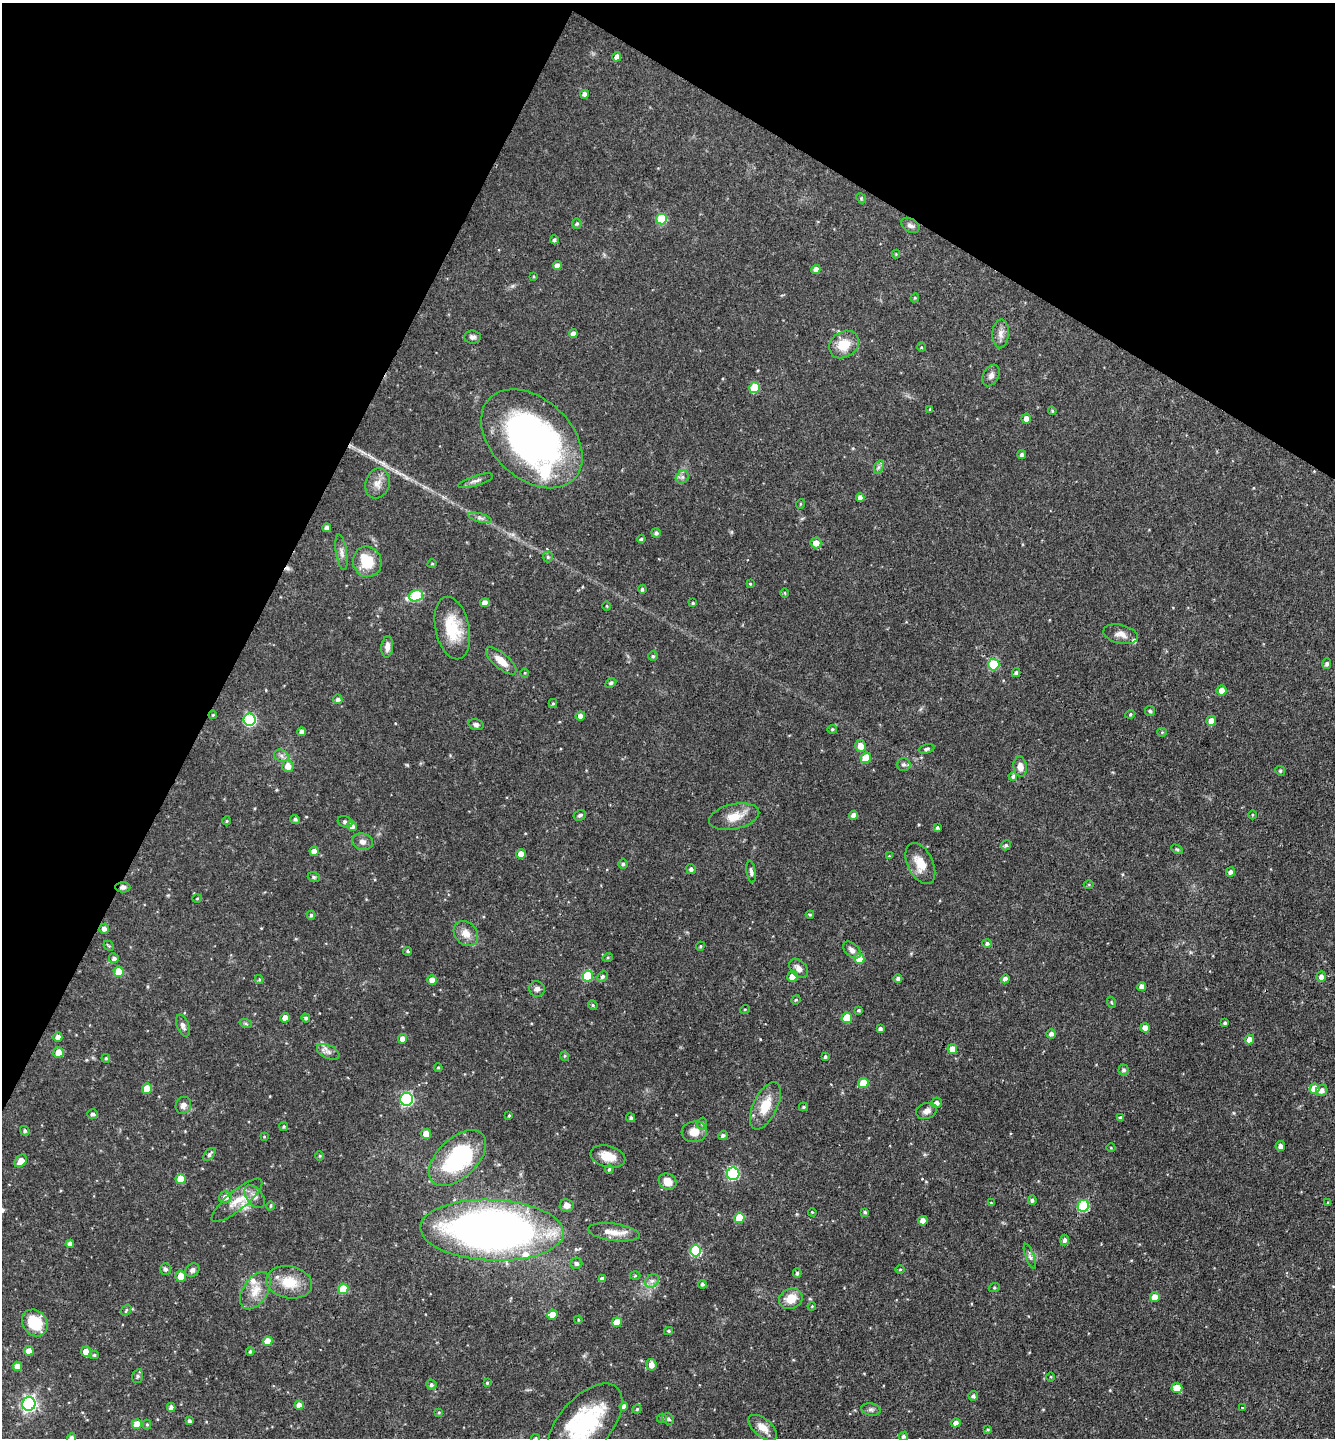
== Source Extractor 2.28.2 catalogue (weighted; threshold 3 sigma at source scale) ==
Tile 2 of 4 x 4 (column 2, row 1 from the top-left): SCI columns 1477-2809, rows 4311-5746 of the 5757 x 5746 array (HDU 1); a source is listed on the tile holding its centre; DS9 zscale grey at full resolution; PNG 1337 x 1440 px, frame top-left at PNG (2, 3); each listed source drawn as its Kron ellipse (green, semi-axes under 4 px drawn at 4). Shown black and unused: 26% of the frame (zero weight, under 3 of 4 exposures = <1% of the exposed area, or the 3 px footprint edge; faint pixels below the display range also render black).
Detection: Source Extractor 2.28.2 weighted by HDU 2 'WHT'; one run over the whole footprint, this tile lists its part. Background 0.0911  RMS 0.0041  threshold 0.0186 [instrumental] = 3 sigma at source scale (4.5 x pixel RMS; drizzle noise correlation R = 1.50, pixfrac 1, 0.05/0.05 arcsec/px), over >= 5 px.
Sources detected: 269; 2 inside a brighter object's white glare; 1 cosmic-ray / hot-pixel residue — neither listed nor drawn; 8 inside a brighter listed object's ellipse — not listed separately; the other 258 listed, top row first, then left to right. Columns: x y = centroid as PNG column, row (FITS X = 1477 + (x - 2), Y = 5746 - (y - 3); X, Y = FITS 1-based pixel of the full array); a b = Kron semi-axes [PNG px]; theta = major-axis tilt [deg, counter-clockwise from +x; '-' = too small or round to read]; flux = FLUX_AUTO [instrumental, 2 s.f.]
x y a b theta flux
617 57 4 4 - 2.5
585 94 4 4 - 1.5
861 198 6 4 -48 0.51
662 219 5 5 - 18
577 224 5 4 - 0.68
910 225 10 6 -31 1.5
554 240 4 4 - 0.83
896 254 4 4 - 0.36
557 265 4 4 - 2.2
816 269 4 4 - 2.7
533 276 4 3 - 0.35
915 298 4 4 - 0.42
573 334 4 4 - 2.4
1001 334 14 8 86 2.6
472 337 8 6 -5 1.4
844 344 16 12 35 8.4
921 347 5 3 - 0.39
991 375 11 7 61 1.9
755 388 5 5 - 15
930 409 4 4 - 0.45
1052 411 4 3 - 0.43
1026 419 5 5 - 2.7
532 439 58 39 -43 140
1022 454 4 4 - 1
879 467 7 4 70 0.96
682 477 7 6 - 1.2
475 481 18 5 17 1.7
377 483 15 12 72 3.6
860 497 4 4 - 1.9
800 504 5 3 - 0.35
480 518 12 4 -16 1.3
327 528 4 4 - 2.1
656 533 5 4 - 0.99
641 539 4 4 - 0.62
816 543 5 5 - 3.5
341 552 18 5 -81 2.1
548 557 5 5 - 0.64
367 562 15 14 - 10
432 564 5 3 - 0.34
750 584 4 3 - 0.39
642 589 4 3 - 0.86
785 593 4 3 - 0.37
416 596 7 5 19 24
485 603 5 4 - 3.3
693 603 4 3 - 0.63
607 606 5 3 - 0.37
452 628 32 17 -78 14
1121 634 18 9 -13 3.1
387 647 11 5 85 2.6
653 656 5 4 - 0.57
501 661 19 7 -41 5.5
994 664 6 5 - 20
1327 664 5 4 - 1.1
525 673 5 3 - 0.34
1016 673 4 3 - 0.89
611 683 6 4 27 0.62
1221 690 5 5 - 3
338 699 5 4 - 1.1
553 704 4 4 - 0.46
1150 711 5 5 - 0.65
1130 714 5 4 - 0.5
213 715 4 3 - 0.34
580 716 5 4 - 2.4
250 720 6 6 - 51
1211 721 5 4 - 3.5
476 725 7 5 -17 1.1
832 729 5 4 - 0.52
302 732 4 4 - 1.8
1162 732 5 4 - 0.46
860 746 6 5 - 4.1
926 749 8 4 15 0.84
281 756 8 6 -22 1.4
866 758 5 5 - 12
904 764 7 6 - 1.2
288 766 6 5 - 3.9
1020 767 10 6 -82 2.9
1280 771 5 4 - 0.61
1013 776 4 4 - 1.1
580 815 6 5 - 0.79
853 815 4 4 - 1.9
1252 815 4 3 - 0.42
734 817 25 12 12 6.8
295 819 5 4 - 0.87
227 821 4 4 - 0.42
345 822 7 5 -26 0.91
352 826 5 5 - 1.8
937 828 4 4 - 0.75
362 842 10 8 -11 2.2
1006 845 5 4 - 0.85
1177 849 6 4 -28 0.57
314 851 5 4 - 2.3
521 854 5 5 - 5.6
889 856 4 4 - 0.31
623 864 4 4 - 0.83
920 864 22 12 -64 7
691 869 5 5 - 1.1
751 872 11 4 -81 1.1
1230 872 5 4 - 1.5
314 877 6 5 - 0.66
1089 884 5 3 - 0.4
123 887 7 5 1 1.1
197 898 5 3 - 0.37
311 915 4 3 - 0.67
810 915 4 4 - 0.47
104 929 5 5 - 1.8
466 934 14 11 -48 3.9
987 943 4 4 - 0.91
109 946 5 3 - 0.42
700 946 5 4 - 0.48
852 950 10 6 -41 1.8
408 951 4 4 - 0.65
608 957 5 3 - 0.39
114 958 5 5 - 1.3
859 959 5 5 - 7.2
799 968 11 7 -47 2.6
119 972 5 5 - 9.9
588 976 5 5 - 19
602 976 6 5 - 0.97
792 977 5 5 - 4.6
1321 977 5 4 - 1.9
259 979 4 4 - 0.53
898 979 4 4 - 1.1
1005 979 4 4 - 1.9
432 980 5 4 - 3.5
1142 986 4 4 - 1.6
537 989 8 7 - 1.5
796 1000 5 4 - 0.48
1111 1002 6 3 -71 0.42
593 1005 5 4 - 0.6
745 1009 5 3 - 0.32
859 1010 4 3 - 0.5
285 1018 5 4 - 3
306 1018 4 4 - 0.9
847 1018 5 5 - 12
1225 1023 3 3 - 0.64
246 1024 6 4 -19 0.56
183 1026 11 6 -69 1.7
1145 1028 5 4 - 3
880 1029 4 3 - 0.92
1051 1034 4 4 - 1.3
58 1037 4 4 - 2.4
403 1039 5 5 - 2.5
1249 1039 5 4 - 3.4
952 1049 5 5 - 3.7
58 1052 5 5 - 5.2
328 1052 12 6 -25 1.8
565 1056 4 4 - 0.51
825 1057 4 3 - 0.71
106 1058 4 4 - 0.55
438 1067 4 3 - 0.36
1123 1070 5 5 - 0.93
863 1083 5 5 - 8.6
147 1089 5 5 - 6.1
1314 1089 5 5 - 7.5
1322 1090 6 5 - 1.9
407 1099 6 6 - 60
936 1103 5 5 - 2.1
183 1105 9 7 58 2
765 1106 25 12 64 9.2
804 1107 4 4 - 0.62
926 1111 11 7 22 2.1
93 1114 5 4 - 1.2
509 1116 3 2 - 0.44
631 1118 5 4 - 0.77
1120 1118 4 4 - 0.9
702 1124 6 5 - 0.79
284 1126 4 4 - 0.6
25 1131 5 4 - 0.81
694 1132 12 10 5 4.5
426 1134 5 5 - 4.1
723 1136 5 4 - 0.98
264 1137 4 3 - 0.32
1280 1146 5 4 - 1.6
1111 1148 4 3 - 0.33
209 1154 8 4 48 1.1
320 1156 5 3 - 0.41
608 1156 18 10 -14 5.8
457 1158 35 19 44 43
21 1161 7 5 48 4.1
609 1169 4 3 - 0.55
733 1174 6 6 - 44
181 1179 5 5 - 8.1
668 1182 9 7 -31 4.4
225 1197 6 6 - 2.4
255 1197 13 8 -51 2.7
237 1200 32 9 40 7.3
1032 1200 5 4 - 0.89
991 1203 3 3 - 0.37
1328 1203 4 3 - 0.41
567 1205 7 6 - 2.4
271 1206 4 4 - 0.51
1083 1206 6 5 - 32
812 1212 4 3 - 0.36
865 1212 4 3 - 0.54
739 1218 5 5 - 8.7
923 1221 5 4 - 2.7
492 1230 72 30 -3 270
614 1232 26 8 -7 5.2
1065 1240 5 4 - 1.3
70 1244 4 4 - 2.2
695 1251 6 5 - 31
1030 1256 13 4 -69 1.2
576 1263 6 5 - 1.2
165 1269 6 5 - 1.1
900 1269 5 3 - 0.44
192 1270 7 6 - 1.4
797 1273 4 4 - 0.85
181 1276 5 5 - 5.2
635 1276 5 3 - 0.44
602 1279 4 4 - 1.8
652 1281 7 6 - 1.5
289 1282 23 16 -11 10
702 1284 4 4 - 0.81
994 1288 5 3 - 0.48
343 1289 5 5 - 12
255 1291 21 12 57 6.6
1155 1297 5 5 - 3.9
791 1299 12 10 22 6.3
812 1306 4 3 - 0.34
126 1310 6 3 54 0.49
552 1315 5 5 - 4
578 1320 4 3 - 0.44
617 1322 5 4 - 6.3
35 1323 14 12 -52 13
669 1331 4 4 - 0.45
268 1341 5 5 - 5.4
29 1351 5 5 - 2.8
86 1352 5 5 - 4
250 1352 4 3 - 0.58
94 1355 4 4 - 0.69
651 1365 6 5 - 2.8
17 1366 4 4 - 4.1
138 1376 7 5 75 0.89
1051 1377 4 3 - 0.4
487 1383 4 3 - 0.41
431 1385 5 5 - 1
1177 1388 5 5 - 6.1
973 1396 4 4 - 1.1
29 1404 7 6 - 120
299 1405 4 4 - 2.5
624 1406 4 4 - 1.5
171 1407 4 4 - 1.7
1242 1408 3 2 - 0.53
637 1409 4 4 - 0.53
871 1409 10 6 -12 1.1
439 1412 4 3 - 0.4
662 1418 5 4 - 0.56
668 1419 6 5 - 0.91
189 1421 4 3 - 0.94
956 1423 4 4 - 2.1
137 1424 5 5 - 3.9
147 1424 5 4 - 0.44
585 1425 49 26 49 41
763 1428 17 9 -39 4.3
988 1429 4 4 - 0.48
903 1436 5 4 - 1.1
71 1438 5 4 - 1.6
535 1438 4 4 - 0.48
Overlapping masked pixels (flux is a lower limit): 1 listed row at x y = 123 887
Isophote crosses this tile's border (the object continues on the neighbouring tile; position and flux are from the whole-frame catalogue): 3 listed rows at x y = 585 1425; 71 1438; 535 1438